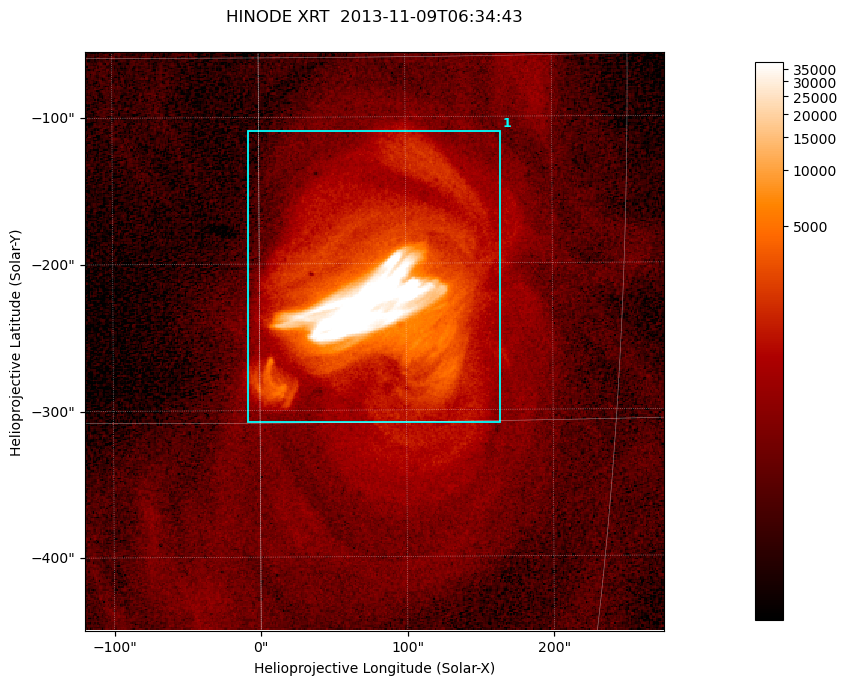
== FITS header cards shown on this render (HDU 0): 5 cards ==
TELESCOP= 'HINODE  '           /
INSTRUME= 'XRT     '           /
DATE_OBS= '2013-11-09T06:34:43.851' /
CTYPE1  = 'Solar-X '           /
CTYPE2  = 'Solar-Y '           /

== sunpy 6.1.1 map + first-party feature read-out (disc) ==
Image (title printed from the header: HINODE XRT  2013-11-09T06:34:43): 384 x 384 px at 1.03 arcsec/px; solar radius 968 arcsec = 941 px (partial field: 5.3% of the solar disc is inside the frame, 100% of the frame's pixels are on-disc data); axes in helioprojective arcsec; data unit not stated in the header (colour bar unlabelled)
Orientation: roll -0.318 deg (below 1 deg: not rotated)
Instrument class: DISC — disc imager (sunpy class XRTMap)
Bright regions (active regions / flare kernels): reference = the on-disc median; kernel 3 px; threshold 5 sigma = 1059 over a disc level ~236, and >= 1.15x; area >= 147 px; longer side >= 5 px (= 5.1 arcsec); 1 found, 1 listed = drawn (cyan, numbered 1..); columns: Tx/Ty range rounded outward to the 5 arcsec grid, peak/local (2 s.f.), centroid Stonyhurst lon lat
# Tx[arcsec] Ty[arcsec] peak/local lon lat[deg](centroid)
1 -10..165 -310..-110 162 +5 -10